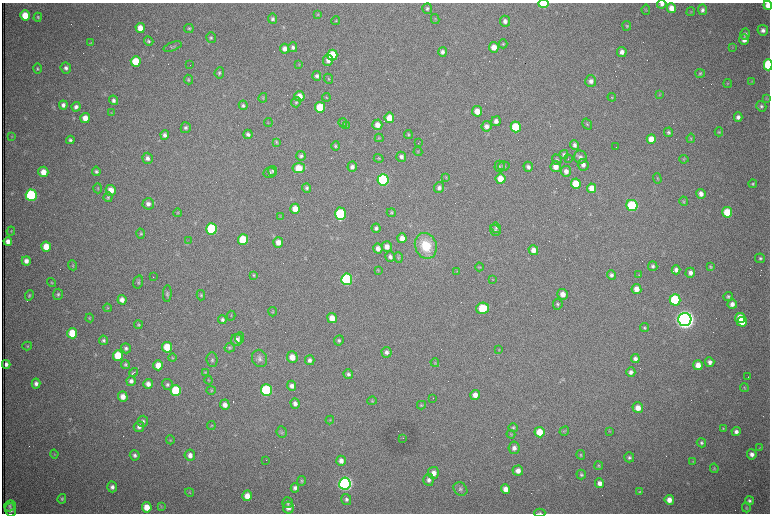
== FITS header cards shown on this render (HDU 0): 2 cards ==
NAXIS1  =                 1536 /fastest changing axis
NAXIS2  =                 1023 /next to fastest changing axis

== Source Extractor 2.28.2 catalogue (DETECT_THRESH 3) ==
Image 1536 x 1023 px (HDU 0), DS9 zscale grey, zoomed out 1/2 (1 PNG px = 2 x 2 image px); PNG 772 x 516 px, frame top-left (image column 1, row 1022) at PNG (2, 3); each listed source drawn as its Kron ellipse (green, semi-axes under 4 px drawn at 4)
Background 1060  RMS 16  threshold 49.4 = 3 sigma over >= 5 px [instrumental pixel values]
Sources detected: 360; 65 cannot appear on this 1/2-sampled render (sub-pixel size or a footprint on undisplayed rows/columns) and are neither listed nor drawn; the other 295 listed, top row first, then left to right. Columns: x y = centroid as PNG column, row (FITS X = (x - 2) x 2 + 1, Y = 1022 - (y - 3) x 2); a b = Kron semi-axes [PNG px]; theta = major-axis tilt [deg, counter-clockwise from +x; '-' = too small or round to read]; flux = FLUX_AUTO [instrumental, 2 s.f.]
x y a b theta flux
543 4 5 3 - 1.3e+05
662 4 4 4 - 1.1e+04
768 5 4 4 - 2.6e+04
671 8 5 4 - 3.4e+04
427 9 5 4 - 7.3e+03
646 10 5 3 - 3.0e+03
702 10 5 4 - 9.6e+03
691 12 4 3 - 2.1e+03
318 14 4 3 - 2.6e+03
25 15 5 5 - 6.7e+04
38 17 4 4 - 4.7e+03
272 19 5 4 - 8.3e+03
435 19 5 3 - 3.6e+03
336 21 4 4 - 3.2e+03
505 21 5 5 - 1.3e+04
627 26 5 4 - 4.7e+03
140 28 5 4 - 3.3e+04
189 29 4 4 - 4.4e+03
763 30 5 5 - 1.3e+04
745 34 5 5 - 1.0e+04
211 38 5 4 - 6.4e+03
744 40 5 5 - 2.3e+04
149 41 5 4 - 6.2e+03
90 43 4 3 - 2.7e+03
503 44 4 3 - 3.5e+03
173 46 9 3 21 4.6e+03
293 47 5 4 - 9.0e+03
494 47 5 5 - 3.0e+04
732 47 3 2 - 2.0e+03
285 49 5 4 - 1.8e+04
443 52 5 4 - 1.3e+04
622 52 5 5 - 1.8e+04
332 55 5 5 - 1.2e+05
328 60 6 5 - 1.6e+04
136 61 5 5 - 9.0e+04
299 64 4 3 - 2.5e+03
190 65 2 1 - 9.8e+04
768 65 5 4 - 2.3e+05
37 68 5 4 - 5.3e+03
66 68 5 5 - 1.2e+04
219 73 5 4 - 6.1e+03
700 73 5 4 - 5.5e+03
317 76 5 4 - 1.0e+04
329 79 5 4 - 3.9e+03
188 80 5 4 - 4.7e+03
591 81 5 5 - 1.4e+04
752 81 4 3 - 2.3e+03
727 83 4 3 - 3.0e+03
659 94 4 3 - 2.4e+03
299 96 5 5 - 3.3e+04
326 97 4 3 - 3.2e+03
612 97 4 4 - 3.5e+03
263 98 4 4 - 3.7e+03
766 98 4 2 - 2.1e+03
113 100 5 4 - 1.1e+04
296 102 5 5 - 6.2e+03
63 105 4 4 - 1.3e+04
243 105 5 4 - 6.8e+03
761 106 5 5 - 7.0e+03
76 107 5 4 - 1.2e+04
320 107 5 5 - 9.5e+04
477 111 5 5 - 4.3e+04
112 113 4 2 - 2.2e+03
738 117 4 4 - 1.3e+04
85 118 5 4 - 3.1e+04
389 118 5 5 - 4.5e+04
496 121 5 4 - 1.7e+04
268 123 4 3 - 3.0e+03
343 123 4 3 - 3.7e+03
587 124 6 3 -58 3.9e+03
377 125 5 5 - 2.4e+04
346 126 3 2 - 2.4e+03
487 126 5 5 - 1.6e+04
516 127 5 5 - 1.4e+05
186 128 5 5 - 8.3e+03
668 132 5 4 - 7.0e+03
719 132 4 4 - 3.8e+03
248 134 5 4 - 1.0e+04
408 134 4 3 - 4.1e+03
165 135 4 4 - 1.2e+04
11 136 4 2 - 2.2e+03
379 138 4 4 - 3.8e+03
691 138 4 3 - 3.1e+03
651 139 5 4 - 4.3e+04
70 140 4 3 - 6.8e+03
276 142 2 2 - 7.7e+03
418 143 2 1 - 6.2e+02
575 145 5 4 - 1.1e+04
336 146 4 4 - 5.9e+03
616 147 2 1 - 5.0e+03
418 152 4 3 - 3.0e+03
564 154 4 4 - 7.3e+03
301 156 5 4 - 8.3e+03
401 157 5 5 - 1.2e+04
580 157 6 6 - 1.2e+04
148 158 5 5 - 1.3e+04
379 158 5 4 - 3.4e+03
568 159 2 1 - 2.3e+03
684 159 4 4 - 4.0e+03
557 160 5 4 - 6.0e+03
583 165 6 5 - 1.6e+04
499 166 5 5 - 6.3e+03
504 166 6 4 -5 5.7e+03
556 166 5 5 - 3.2e+04
352 167 5 4 - 1.4e+04
528 167 5 4 - 1.0e+04
299 168 6 5 - 7.2e+04
96 171 5 4 - 6.9e+03
272 171 5 5 - 6.2e+03
566 171 5 5 - 1.9e+04
43 172 5 5 - 3.9e+04
270 172 6 5 - 7.0e+03
446 177 4 3 - 2.4e+03
657 178 5 4 - 3.3e+03
500 179 5 5 - 4.5e+04
383 180 6 5 - 4.9e+05
576 184 5 5 - 8.6e+04
753 184 4 4 - 4.9e+03
98 188 5 3 - 3.2e+03
307 188 5 4 - 7.3e+03
439 188 5 5 - 1.1e+04
591 188 5 4 - 3.5e+04
111 190 5 5 - 3.6e+04
701 194 5 4 - 2.0e+04
31 195 6 5 - 3.8e+05
108 197 5 4 - 5.0e+03
684 201 5 4 - 3.9e+03
148 204 5 5 - 1.4e+04
632 205 5 5 - 2.6e+05
295 209 5 5 - 4.7e+04
727 212 5 5 - 8.5e+04
178 213 4 4 - 3.1e+03
391 213 4 4 - 4.0e+03
340 214 6 5 - 2.8e+05
280 216 3 2 - 2.4e+03
376 228 4 4 - 9.0e+03
496 228 5 4 - 5.9e+03
212 229 5 5 - 2.9e+05
495 230 6 5 - 6.1e+03
11 231 4 3 - 3.2e+03
141 234 5 4 - 4.7e+03
402 238 5 4 - 2.5e+04
243 240 5 5 - 1.1e+05
8 241 4 4 - 1.8e+04
188 241 3 2 - 2.0e+03
278 242 5 5 - 2.4e+04
426 246 13 10 -68 1.1e+05
46 247 5 5 - 5.2e+04
387 247 5 5 - 2.3e+04
378 248 5 4 - 1.9e+04
533 250 5 5 - 2.4e+04
390 257 5 4 - 1.1e+04
398 258 5 3 - 4.0e+03
760 258 5 5 - 6.6e+03
26 261 4 4 - 1.7e+04
73 265 5 4 - 4.3e+03
653 266 5 4 - 8.0e+03
479 267 4 4 - 3.5e+03
711 267 4 3 - 4.6e+03
378 270 4 4 - 2.9e+03
676 270 4 4 - 1.4e+04
457 271 3 2 - 1.9e+03
690 273 5 4 - 1.6e+04
254 275 4 4 - 4.1e+03
611 275 5 4 - 1.0e+04
639 275 4 3 - 2.7e+03
153 277 2 1 - 1.6e+03
347 279 6 5 - 4.4e+05
492 279 3 2 - 1.9e+03
138 282 6 4 72 5.7e+03
52 283 5 3 - 3.4e+03
636 289 5 5 - 3.0e+04
58 294 5 5 - 7.0e+03
167 294 8 4 86 6.9e+03
563 294 5 5 - 2.7e+04
29 295 5 4 - 5.1e+03
201 295 5 4 - 5.2e+03
728 296 4 4 - 6.0e+03
122 300 4 4 - 1.8e+04
675 300 5 5 - 2.8e+05
558 304 5 4 - 6.5e+03
732 304 5 4 - 1.7e+04
107 308 4 3 - 3.0e+03
483 308 6 5 - 1.2e+05
273 312 5 3 - 3.3e+03
231 316 5 3 - 3.0e+03
90 318 4 4 - 3.6e+03
332 318 5 5 - 3.9e+04
740 318 5 5 - 7.0e+04
685 319 6 6 - 4.0e+06
222 320 4 4 - 7.8e+03
742 322 5 4 - 5.5e+04
138 325 4 4 - 4.5e+03
644 327 4 4 - 5.2e+03
72 333 5 5 - 8.5e+04
240 338 5 4 - 7.2e+03
103 340 5 4 - 7.0e+03
237 340 6 5 - 2.0e+04
339 340 5 4 - 5.9e+03
27 346 5 4 - 3.6e+03
167 347 5 5 - 9.5e+04
126 348 5 4 - 8.7e+03
230 348 5 4 - 5.1e+03
499 350 4 2 - 1.7e+03
386 352 5 5 - 1.2e+04
118 355 5 5 - 9.6e+04
292 357 6 5 - 3.9e+04
172 358 4 4 - 3.5e+03
260 358 9 7 -66 1.5e+04
635 359 4 4 - 1.2e+04
212 360 7 5 -87 8.1e+03
310 360 5 5 - 1.2e+04
710 362 5 4 - 1.3e+04
435 363 4 3 - 3.2e+03
6 364 4 3 - 1.4e+04
125 365 4 4 - 5.3e+03
158 365 5 4 - 3.9e+04
698 365 5 4 - 3.1e+04
133 372 4 1 - 6.9e+03
205 372 4 3 - 2.7e+03
631 372 5 4 - 1.1e+04
348 374 5 4 - 7.9e+03
748 377 2 1 - 1.9e+03
208 380 4 3 - 2.5e+03
131 381 5 4 - 1.3e+04
36 383 5 4 - 1.3e+04
148 384 5 4 - 1.9e+04
167 384 5 5 - 8.3e+03
292 386 5 4 - 1.4e+04
744 388 5 4 - 3.7e+03
176 390 5 5 - 2.0e+05
211 390 4 4 - 3.8e+03
266 390 6 5 - 3.6e+05
475 395 5 4 - 2.3e+04
123 397 5 5 - 2.6e+04
433 398 2 1 - 1.6e+03
372 401 4 3 - 3.9e+03
295 403 5 4 - 1.4e+04
225 405 5 5 - 2.0e+04
421 405 4 4 - 3.9e+03
638 408 5 5 - 3.1e+04
330 420 4 4 - 3.6e+03
143 421 6 5 - 9.6e+03
211 425 4 4 - 3.6e+03
139 427 5 5 - 1.4e+04
513 428 4 4 - 5.5e+03
723 428 4 3 - 3.3e+03
564 431 5 2 - 2.9e+03
609 431 3 3 - 2.0e+03
282 432 6 5 - 6.1e+03
539 432 5 5 - 6.9e+04
736 432 4 4 - 1.3e+04
511 434 4 3 - 3.2e+03
403 438 2 1 - 6.5e+02
170 440 4 4 - 3.1e+03
701 443 5 4 - 6.9e+03
514 448 6 5 - 1.6e+04
760 448 4 3 - 2.7e+03
54 454 4 3 - 3.4e+03
752 454 5 4 - 1.5e+04
135 455 5 5 - 8.9e+03
190 455 5 5 - 1.9e+04
581 455 5 4 - 4.4e+03
629 457 5 5 - 7.2e+03
266 460 2 1 - 1.6e+03
341 461 5 5 - 2.1e+04
693 461 3 3 - 2.4e+03
599 466 4 3 - 3.8e+03
714 468 5 3 - 4.0e+03
518 471 5 5 - 2.4e+04
433 473 6 5 - 2.4e+04
581 474 5 4 - 6.0e+03
429 480 6 5 - 1.3e+04
301 481 5 4 - 5.1e+03
600 483 5 4 - 1.7e+04
345 484 6 6 - 1.5e+06
112 487 5 5 - 1.4e+04
295 488 4 4 - 1.2e+04
460 489 7 6 - 9.9e+03
506 489 5 4 - 2.9e+04
189 492 4 3 - 3.1e+03
640 492 4 3 - 3.6e+03
247 496 5 5 - 3.0e+04
62 499 5 4 - 5.4e+03
346 499 5 5 - 8.5e+03
669 500 5 4 - 2.8e+04
749 501 4 4 - 7.8e+03
287 503 5 5 - 7.7e+03
10 506 6 5 - 6.2e+03
161 506 3 3 - 2.8e+03
147 507 5 5 - 4.9e+04
746 507 5 4 - 3.7e+03
288 508 6 5 - 2.2e+04
11 510 7 5 -76 1.3e+04
540 513 5 3 - 4.3e+03
At the frame edge (FLAGS 8, measured only in part): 5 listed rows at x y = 543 4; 662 4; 768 5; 768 65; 540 513
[65 sub-pixel or undisplayed-footprint detections neither listed nor drawn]